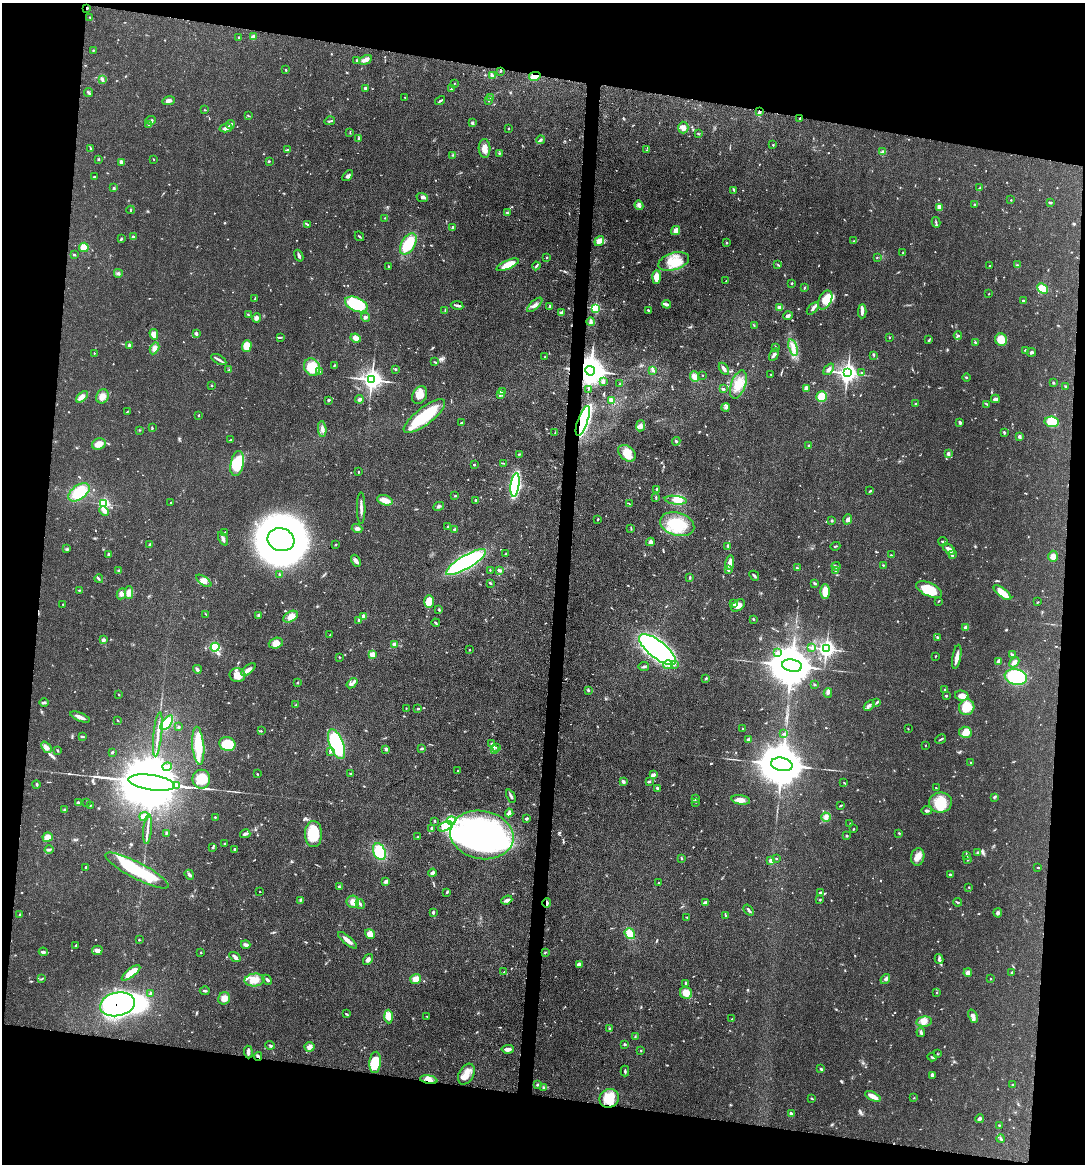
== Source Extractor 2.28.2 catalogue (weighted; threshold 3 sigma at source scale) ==
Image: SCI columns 115-4446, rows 3-4648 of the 4669 x 4656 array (HDU 1 of 3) = the unmasked area's bounding box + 8 px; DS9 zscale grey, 4 x 4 block average (1 PNG px = mean of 4 x 4 image px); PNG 1087 x 1166 px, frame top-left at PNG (2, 3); each listed source drawn as its Kron ellipse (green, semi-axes under 4 px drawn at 4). Shown black and unused: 19% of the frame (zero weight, under 3 of 4 exposures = <1% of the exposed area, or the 3 px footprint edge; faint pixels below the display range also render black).
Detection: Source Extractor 2.28.2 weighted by HDU 2 'WHT'. Background 0.0609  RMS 0.0043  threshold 0.0192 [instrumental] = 3 sigma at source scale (4.5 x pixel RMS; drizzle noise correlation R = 1.50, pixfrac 1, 0.05/0.05 arcsec/px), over >= 5 px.
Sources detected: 738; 13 inside a brighter object's white glare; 3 long thin detections or spike segments (spike, bleed or trail) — neither listed nor drawn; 10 coinciding with a brighter row at this scale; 27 inside a brighter listed object's ellipse — not listed separately; of the other 685, all 500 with FLUX_AUTO >= 1.23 (the completeness limit of this list) listed and drawn (185 fainter detections not listed), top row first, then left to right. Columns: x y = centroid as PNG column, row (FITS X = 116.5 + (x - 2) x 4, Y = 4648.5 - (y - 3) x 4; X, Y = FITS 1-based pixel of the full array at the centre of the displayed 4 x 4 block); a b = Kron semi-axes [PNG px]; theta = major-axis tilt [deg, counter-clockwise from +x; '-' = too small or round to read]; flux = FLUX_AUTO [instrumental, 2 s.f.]
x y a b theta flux
87 8 2 2 - 2.4
90 17 2 2 - 1.9
253 37 3 3 - 12
239 38 2 2 - 3.4
93 50 3 2 - 1.8
356 60 2 2 - 1.9
365 60 6 4 29 12
286 70 2 2 - 2.5
500 71 2 2 - 2.7
492 75 4 3 - 4.5
535 76 6 3 12 21
102 79 3 2 - 3.2
454 83 2 2 - 1.4
365 88 3 2 - 6.2
451 89 2 2 - 1.4
88 92 4 2 - 4
405 97 2 2 - 1.3
491 98 2 2 - 1.5
489 100 3 2 - 2.5
168 101 6 3 10 10
440 101 5 2 - 3.6
204 110 3 2 - 1.7
759 112 4 2 - 3.9
248 116 3 2 - 1.4
800 118 2 2 - 2.9
151 120 5 2 - 5.4
330 121 5 2 - 3
472 123 4 3 - 4.5
149 124 3 2 - 2.8
230 124 4 3 - 5
226 128 6 3 14 10
508 128 2 2 - 2.4
683 128 6 5 - 12
350 132 2 2 - 1.2
698 134 2 2 - 1.3
359 138 2 2 - 1.6
541 140 4 2 - 4.6
773 145 2 2 - 2.3
484 148 9 6 -86 19
91 149 3 2 - 2.1
287 150 3 2 - 2.8
647 150 2 2 - 1.6
883 151 2 2 - 1.3
499 153 3 2 - 1.5
453 155 3 2 - 1.9
99 159 2 2 - 1.5
153 159 2 2 - 1.3
269 161 3 2 - 2.6
121 162 4 3 - 6.6
348 176 6 3 50 6.6
94 177 3 2 - 2.6
980 187 3 2 - 2.5
114 188 4 2 - 4.5
734 190 4 2 - 3.1
422 197 6 3 -22 6
1011 200 2 2 - 1.5
1051 203 3 2 - 3.2
975 204 3 2 - 3.8
639 205 5 3 - 5.9
940 207 3 2 - 26
131 210 4 2 - 1.7
507 212 3 2 - 2.5
385 218 2 2 - 1.9
936 222 5 2 - 3.4
307 224 4 2 - 2.7
453 227 3 2 - 5.8
676 230 5 4 - 16
359 236 5 2 - 2.5
133 237 4 2 - 5.8
121 239 3 2 - 2.6
599 241 5 3 - 20
854 241 2 2 - 1.3
727 243 3 2 - 2.1
408 244 11 7 59 89
84 247 5 4 - 26
903 253 3 2 - 1.6
74 255 3 2 - 2.1
299 256 6 2 -69 5.3
547 257 2 2 - 1.7
877 257 2 2 - 1.5
674 261 16 8 17 51
508 265 12 4 23 36
778 265 2 2 - 1.7
1017 265 4 2 - 3
388 266 2 2 - 1.7
536 266 4 2 - 3.3
989 266 2 2 - 1.5
118 273 4 3 - 4.2
656 277 7 4 88 35
726 280 2 2 - 1.3
792 283 2 2 - 3
804 288 3 2 - 2.2
1043 288 6 4 -41 65
989 294 2 2 - 1.2
255 298 4 2 - 2.8
825 300 10 6 64 39
1023 301 3 2 - 4.2
356 304 12 7 -23 140
667 304 4 3 - 5.2
457 305 6 2 -10 6.1
535 305 9 3 42 11
549 306 3 3 - 4.1
780 307 3 2 - 16
596 308 2 2 - 220
813 308 7 3 47 7.1
445 310 2 2 - 1.6
648 310 3 2 - 3
862 311 7 3 87 11
561 313 3 2 - 16
248 315 3 2 - 2.3
788 316 5 2 - 7
365 317 4 4 - 5
257 318 4 3 - 8.7
591 322 4 3 - 5.7
754 325 2 2 - 1.9
196 333 2 2 - 11
154 334 5 4 - 21
958 336 4 3 - 3.8
280 337 4 2 - 2.5
889 337 2 2 - 2.1
356 338 5 3 - 19
929 340 4 2 - 2.8
1001 340 6 5 - 39
975 342 2 2 - 2.7
129 345 3 2 - 7.6
247 346 6 5 - 46
776 347 2 2 - 1.3
154 348 6 3 61 8.7
793 348 8 4 -73 16
1025 350 3 2 - 1.9
1032 352 4 3 - 4.2
94 353 2 2 - 1.5
774 355 7 2 58 8.2
874 355 3 2 - 2.1
545 356 2 2 - 1.4
219 359 8 2 -28 6.9
434 362 4 2 - 1.7
334 366 3 2 - 2.4
312 367 9 7 -62 57
395 369 2 2 - 3.7
724 369 7 3 -56 5.6
829 369 6 4 50 7.9
228 370 3 2 - 1.5
590 371 5 5 - 5000
653 371 4 2 - 4.8
320 372 3 2 - 3.9
847 373 3 3 - 1400
861 373 2 2 - 1.3
771 374 2 2 - 1.5
703 375 2 2 - 1.5
695 377 5 4 - 19
966 378 4 2 - 1.9
371 380 3 3 - 1600
603 382 4 3 - 4.3
1053 383 3 2 - 3
620 384 2 2 - 1.5
738 384 14 7 71 36
211 385 2 2 - 2.1
1066 387 3 2 - 1.8
806 388 2 2 - 28
588 389 3 2 - 1.7
723 389 2 2 - 7.6
502 391 2 2 - 1.7
500 394 3 2 - 3.7
420 395 9 7 61 26
102 396 7 6 - 16
821 396 5 5 - 39
82 397 7 4 44 11
359 399 4 3 - 6
995 399 4 2 - 10
329 400 3 2 - 3.1
612 400 4 2 - 13
916 404 2 2 - 3.4
986 404 4 2 - 2.2
726 407 4 2 - 4.5
127 412 4 2 - 2
199 415 3 2 - 1.8
424 416 25 8 37 130
583 421 16 5 70 670
1052 422 7 5 -7 69
461 423 3 2 - 1.7
960 423 3 2 - 5.8
641 426 5 3 - 6.8
152 428 4 2 - 2.4
322 429 8 3 -84 9.1
139 430 2 2 - 1.4
555 433 3 2 - 1.9
1004 433 3 2 - 4.1
1019 436 4 2 - 4.4
231 440 3 2 - 2.1
676 441 4 2 - 4.3
99 444 7 5 22 21
809 445 2 2 - 3.1
627 453 10 7 -41 44
519 454 2 2 - 1.6
948 454 4 3 - 6.4
237 463 13 6 78 85
503 463 3 2 - 1.8
474 465 3 2 - 2.1
358 472 2 2 - 2.2
515 485 12 4 82 320
657 489 3 2 - 2.6
870 491 3 2 - 3
79 492 12 7 37 76
455 496 2 2 - 2
656 498 3 2 - 2.5
385 500 8 5 -18 24
476 500 2 2 - 4.7
676 500 11 4 -8 17
171 503 2 2 - 1.4
104 504 3 3 - 140
629 504 2 2 - 1.7
439 506 6 2 27 4.1
361 508 16 2 -89 11
104 511 5 3 - 8.2
598 519 2 2 - 2.1
848 519 5 4 - 6.9
832 520 3 2 - 2.3
677 524 17 11 -17 83
448 526 2 2 - 1.7
357 529 5 4 - 7.8
455 529 3 3 - 3.3
631 529 3 2 - 1.7
225 532 3 2 - 1.6
223 539 7 3 -64 6.7
281 540 13 11 -17 1700
943 541 5 2 - 2.5
650 542 4 3 - 13
150 544 3 2 - 2.1
336 544 3 2 - 1.7
728 546 2 2 - 1.3
835 546 5 2 - 2.5
67 549 4 2 - 3
949 549 7 3 -35 15
506 554 2 2 - 1.9
109 555 3 2 - 5.3
891 555 2 2 - 1.5
952 555 4 3 - 4.9
1053 556 5 5 - 16
356 561 6 3 -61 11
466 562 23 6 30 370
730 563 7 3 82 21
883 565 2 2 - 2.1
836 566 4 3 - 4.5
797 568 3 2 - 3.7
119 570 3 2 - 1.8
490 570 2 2 - 1.4
728 570 3 3 - 3.8
500 571 4 3 - 5.5
835 571 2 2 - 1.6
279 574 3 2 - 3.3
754 576 5 2 - 5.3
690 578 2 2 - 1.8
99 579 4 2 - 3
204 581 9 4 -36 15
490 583 4 2 - 2.4
815 583 3 2 - 3.9
929 589 14 6 -24 76
79 590 3 2 - 2.3
825 591 7 5 90 38
129 593 6 4 -90 22
1002 593 11 3 -39 39
121 594 6 4 63 8.2
429 601 6 4 89 33
939 601 2 2 - 2.4
1038 602 3 2 - 1.3
733 603 3 2 - 2.8
63 604 3 2 - 1.6
738 605 8 5 35 19
439 610 2 2 - 3.1
206 614 2 2 - 1.3
259 615 3 2 - 4.9
363 616 4 2 - 5
291 617 8 5 29 15
753 619 3 2 - 1.6
359 620 3 2 - 5.7
436 623 4 2 - 3.3
966 628 2 2 - 21
330 635 2 2 - 1.3
937 637 3 2 - 2.4
104 640 2 2 - 9.1
276 643 7 5 18 24
394 644 2 2 - 11
215 647 4 4 - 54
812 647 4 3 - 4.2
826 649 3 3 - 820
469 650 2 2 - 1.6
657 650 22 8 -38 1100
777 653 4 2 - 4.9
373 655 3 2 - 30
1012 655 3 3 - 3.3
936 656 3 2 - 1.6
340 657 2 2 - 1.8
957 657 12 3 81 16
998 661 3 2 - 13
1014 662 6 3 45 9.8
674 664 3 2 - 4.9
668 665 4 3 - 6.8
792 666 10 6 -10 11000
644 667 5 2 - 4.1
197 669 4 2 - 5.6
248 670 8 3 39 14
237 675 8 7 - 31
1016 677 11 7 -12 170
706 678 3 2 - 2.9
297 683 2 2 - 2.2
352 683 6 2 38 6.8
815 685 3 2 - 1.7
588 690 3 2 - 3.2
945 690 2 2 - 3.5
828 693 5 2 - 5.1
119 695 2 2 - 1.5
946 696 3 2 - 2
962 696 7 5 -13 21
877 702 4 2 - 2.7
44 703 4 2 - 4.4
296 705 2 2 - 2.8
869 705 6 2 44 6.1
967 707 8 7 - 51
406 708 2 2 - 1.3
418 709 3 2 - 3
80 717 10 3 -22 15
117 720 3 2 - 1.4
167 723 8 4 52 70
179 727 2 2 - 3.7
743 729 3 2 - 2.2
908 729 2 2 - 1.4
261 731 2 2 - 1.5
965 732 6 5 - 23
158 734 22 2 84 16
784 734 4 2 - 3.1
82 736 4 2 - 2.6
749 739 4 2 - 6.6
941 739 6 2 27 3.1
492 743 3 2 - 3.1
227 744 8 7 - 110
336 744 16 7 -69 240
926 745 2 2 - 1.4
198 746 19 6 -85 82
46 747 6 4 -49 9.8
496 747 4 2 - 3.6
422 748 3 2 - 3.7
386 749 3 3 - 4.5
58 750 3 2 - 2.5
494 750 4 2 - 4.4
330 751 3 3 - 4.5
112 752 3 2 - 3.1
971 763 2 2 - 1.3
782 764 11 6 -11 14000
167 767 4 2 - 5.3
458 771 3 2 - 1.9
257 774 2 2 - 1.8
351 774 2 2 - 1.9
653 775 4 2 - 9.2
201 779 9 9 - 48
649 781 3 2 - 4.3
624 782 4 3 - 3.9
844 782 2 2 - 1.3
152 783 23 7 -8 41000
36 784 4 2 - 2.5
176 786 3 2 - 1100
657 788 4 3 - 4.9
936 788 2 2 - 1.7
511 796 7 2 -64 5.8
994 797 3 3 - 3.1
695 799 3 2 - 2.6
741 800 9 4 -8 19
87 802 3 2 - 1.5
696 802 2 2 - 1.5
940 802 11 10 - 71
78 803 2 2 - 8.6
90 805 2 2 - 2.7
841 806 3 2 - 3
64 810 2 2 - 1.5
927 810 5 2 - 5
509 813 4 3 - 9.6
144 816 4 4 - 10
215 817 2 2 - 2.5
826 817 4 4 - 8.4
526 819 4 2 - 3.5
435 821 2 2 - 1.9
451 821 4 2 - 6.3
850 823 2 2 - 1.3
445 826 7 3 26 14
148 829 15 2 85 12
432 829 3 2 - 5
853 829 3 2 - 2.1
166 833 3 2 - 2.1
899 833 3 2 - 1.8
245 834 5 3 - 5.5
313 834 13 8 -89 91
482 835 32 24 -10 760
847 836 3 2 - 2.2
47 837 5 4 - 18
418 837 3 2 - 1.6
225 844 3 2 - 2.5
213 847 3 2 - 2.1
235 849 3 2 - 3
49 850 4 2 - 5.5
379 852 9 6 -66 100
978 852 4 2 - 1.8
967 855 3 2 - 2.1
918 857 9 6 81 19
681 858 4 2 - 3
776 859 2 2 - 1.6
967 860 2 2 - 2.1
771 861 2 2 - 16
86 867 3 2 - 2.6
1038 867 3 2 - 1.8
137 871 35 8 -28 160
432 873 4 2 - 7.9
189 875 5 2 - 7.7
950 875 3 2 - 3.8
386 882 4 3 - 6.4
659 883 2 2 - 1.5
339 887 3 2 - 2.9
969 887 2 2 - 1.9
260 892 2 2 - 24
447 892 3 2 - 2
820 893 3 2 - 5.1
300 900 3 2 - 2.3
507 900 6 3 21 9.4
820 900 2 2 - 2
353 902 6 6 - 20
705 902 4 2 - 4.1
958 902 4 2 - 2.9
547 903 4 2 - 8
360 904 5 2 - 4.6
749 910 6 2 -51 6.2
433 912 3 3 - 4.1
998 913 4 4 - 5.4
20 914 3 2 - 2.1
726 916 2 2 - 1.5
687 917 2 2 - 1.3
370 934 5 4 - 19
630 934 6 5 - 26
139 940 2 2 - 1.9
348 940 12 2 -40 17
76 945 2 2 - 1.8
246 945 5 3 - 7.7
97 950 5 4 - 9.4
43 952 4 3 - 6.2
545 952 3 2 - 1.9
201 953 2 2 - 1.3
235 957 6 2 -35 8.4
939 959 5 2 - 5.9
368 960 6 3 55 7.5
579 964 4 3 - 11
504 972 2 2 - 2.8
1012 972 3 2 - 1.6
131 973 11 4 38 36
968 973 4 3 - 10
42 979 4 2 - 2
416 979 5 5 - 19
885 979 5 3 - 5.8
990 979 2 2 - 1.2
255 980 10 6 4 26
267 980 5 2 - 5.6
686 983 3 2 - 2.4
205 991 5 2 - 3.6
150 993 3 2 - 1.9
686 993 6 6 - 31
937 993 2 2 - 1.5
224 998 6 5 - 19
117 1004 18 12 11 460
347 1014 3 2 - 3
389 1016 7 4 -87 24
427 1016 3 2 - 1.4
973 1016 7 3 -67 7.9
732 1019 3 2 - 1.9
924 1022 8 5 9 16
609 1028 3 2 - 1.7
921 1032 4 3 - 5.5
635 1037 3 2 - 1.8
625 1044 2 2 - 4.8
270 1045 5 2 - 3
309 1047 5 4 - 9.6
508 1049 6 3 4 11
641 1050 2 2 - 1.6
248 1052 6 3 -85 8.5
938 1054 3 2 - 1.7
258 1056 4 2 - 5.6
932 1057 4 2 - 3.3
375 1062 11 5 85 68
820 1068 3 2 - 2.1
625 1071 5 2 - 3.4
466 1074 11 7 60 25
932 1075 4 3 - 4.1
429 1080 9 3 -11 14
537 1085 3 2 - 2.3
1013 1085 2 2 - 2.1
544 1088 3 2 - 2.8
873 1096 8 3 -26 23
609 1098 10 9 - 57
914 1098 3 2 - 1.4
812 1099 3 2 - 2
791 1113 4 2 - 4.7
979 1119 4 3 - 6.1
999 1125 3 2 - 1.7
1001 1139 4 2 - 3.7
Overlapping masked pixels (flux is a lower limit): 10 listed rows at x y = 87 8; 535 76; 759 112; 800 118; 590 371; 583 421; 547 903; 117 1004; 258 1056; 429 1080
Diffuse or blended objects may show on this block-average render without a row.